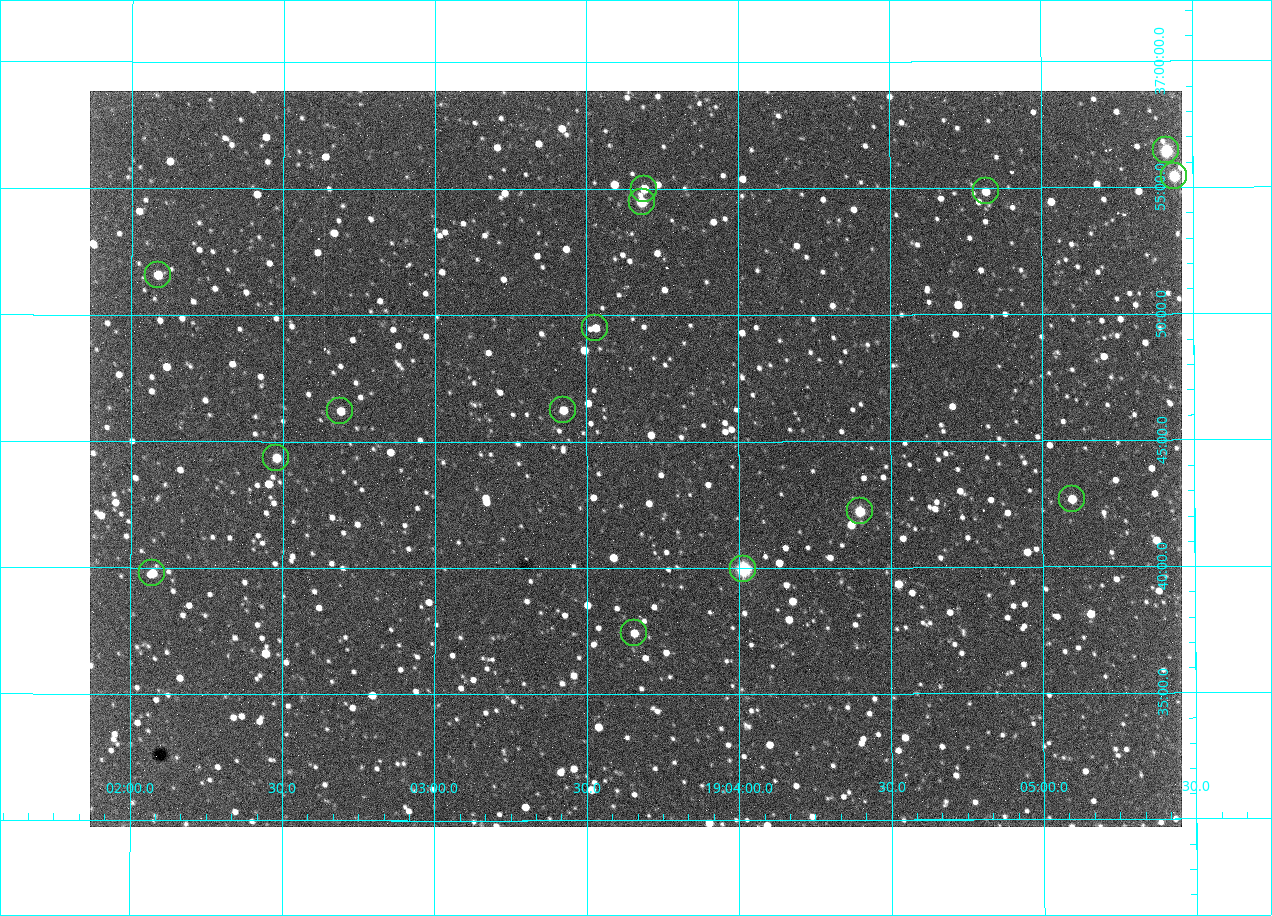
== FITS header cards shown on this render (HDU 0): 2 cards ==
NAXIS1  =                 1092 /fastest changing axis
NAXIS2  =                  736 /next to fastest changing axis

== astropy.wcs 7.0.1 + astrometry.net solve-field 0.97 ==
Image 1092 x 736 px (HDU 0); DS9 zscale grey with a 90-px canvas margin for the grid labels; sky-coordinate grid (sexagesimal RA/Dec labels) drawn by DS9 from the SOLVED WCS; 15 Tycho-2 reference stars matched to detected sources circled (green)
Header WCS: none
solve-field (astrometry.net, Tycho-2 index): SOLVED blind (the file carries no WCS)
Solved WCS: RA---TAN-SIP/DEC--TAN-SIP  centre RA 19:03:40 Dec +36:44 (285.92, +36.74 deg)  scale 2.37 arcsec/px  FOV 43.2' x 29.1'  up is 0 deg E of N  parity flipped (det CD > 0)
(file carries no celestial WCS; the grid is the blind solution)
Tycho-2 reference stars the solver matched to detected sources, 15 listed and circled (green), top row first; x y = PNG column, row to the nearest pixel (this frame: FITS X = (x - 90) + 1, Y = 736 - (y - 91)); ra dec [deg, ICRS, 3 dp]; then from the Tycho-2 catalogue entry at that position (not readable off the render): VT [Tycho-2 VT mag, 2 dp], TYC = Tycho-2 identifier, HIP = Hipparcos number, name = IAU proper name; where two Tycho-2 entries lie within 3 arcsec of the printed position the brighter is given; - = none
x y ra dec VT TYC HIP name
1166 150 286.353 +36.941 8.32 2652-644-1 93748 -
1174 176 286.360 +36.924 9.83 2652-14-1 - -
644 189 285.922 +36.917 10.48 2652-1249-1 - -
986 191 286.204 +36.915 10.94 2652-350-1 - -
642 202 285.920 +36.908 9.57 2652-218-1 - -
158 275 285.522 +36.860 10.88 2651-1921-1 - -
595 328 285.882 +36.825 10.95 2652-329-1 - -
563 410 285.856 +36.771 11.11 2652-1253-1 - -
340 411 285.672 +36.770 11.14 2651-2527-1 - -
276 458 285.620 +36.739 11.03 2651-1906-1 - -
1072 499 286.274 +36.711 10.88 2652-1070-1 - -
860 511 286.100 +36.704 10.14 2652-1649-1 - -
743 569 286.004 +36.666 8.52 2652-1368-1 - -
152 573 285.518 +36.663 10.71 2651-2245-1 - -
634 633 285.914 +36.624 11.11 2652-845-1 - -